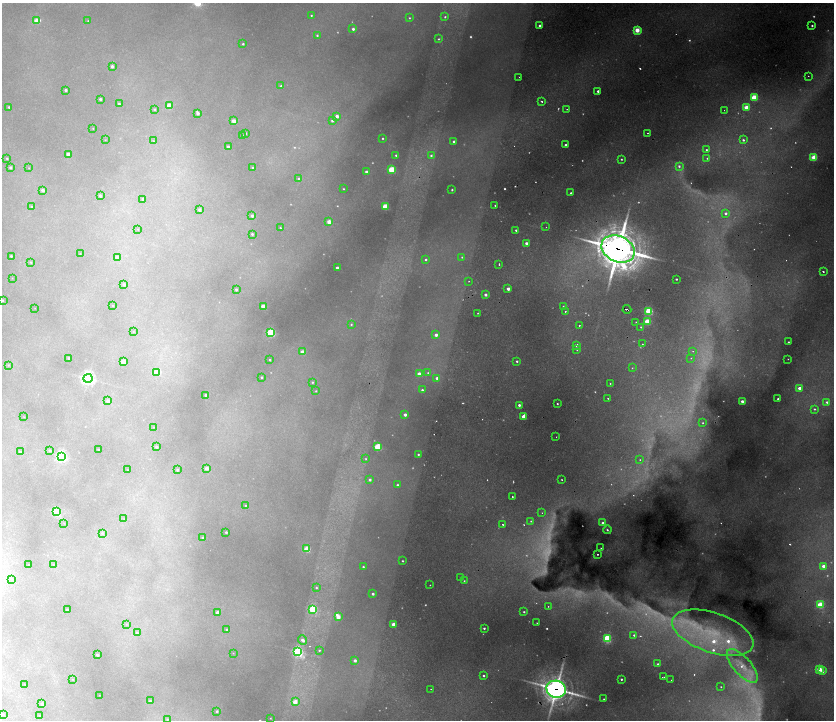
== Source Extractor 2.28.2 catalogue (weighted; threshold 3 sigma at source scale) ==
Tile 11 of 4 x 4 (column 3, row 3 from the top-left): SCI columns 3601-5264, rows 1436-2870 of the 7074 x 5741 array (HDU 1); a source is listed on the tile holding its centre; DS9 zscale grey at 2 x 2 block average (1 PNG px = mean of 2 x 2 image px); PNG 836 x 722 px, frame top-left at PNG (2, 3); each listed source drawn as its Kron ellipse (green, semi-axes under 4 px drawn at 4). Shown black and unused: <1% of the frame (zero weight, under 2 of 4 exposures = <1% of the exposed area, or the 3 px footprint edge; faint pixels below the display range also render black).
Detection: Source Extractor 2.28.2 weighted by HDU 2 'WHT'; one run over the whole footprint, this tile lists its part. Background 0.273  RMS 0.013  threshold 0.0592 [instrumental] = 3 sigma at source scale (4.5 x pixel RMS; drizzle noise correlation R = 1.50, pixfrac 1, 0.05/0.05 arcsec/px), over >= 5 px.
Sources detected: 346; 94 too faint to see at this stretch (2 x 2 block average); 9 cosmic-ray / hot-pixel residue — neither listed nor drawn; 1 coinciding with a brighter row at this scale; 4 inside a brighter listed object's ellipse — not listed separately; the other 238 listed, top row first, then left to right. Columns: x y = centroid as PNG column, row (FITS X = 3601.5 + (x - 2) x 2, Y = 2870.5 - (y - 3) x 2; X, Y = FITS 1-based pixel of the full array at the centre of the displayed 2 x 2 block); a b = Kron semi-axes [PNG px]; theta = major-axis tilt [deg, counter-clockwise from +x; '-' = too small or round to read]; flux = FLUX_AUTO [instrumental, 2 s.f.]
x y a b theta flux
311 15 3 3 - 3.6
445 17 3 2 - 4.4
409 18 3 3 - 3.4
37 21 3 3 - 82
88 21 2 2 - 2.2
540 26 2 2 - 15
812 26 2 2 - 5.6
353 29 2 2 - 11
637 30 3 3 - 99
317 35 3 3 - 5.4
438 39 3 3 - 3.9
243 44 2 2 - 4.5
112 66 2 2 - 12
808 76 2 2 - 2.8
519 77 2 2 - 1.3
281 86 3 2 - 5.8
66 90 2 2 - 10
598 91 2 2 - 13
754 97 3 3 - 190
100 99 2 2 - 8.4
542 101 2 2 - 15
119 104 2 2 - 5.9
169 106 3 3 - 69
9 107 2 2 - 3.8
746 107 3 3 - 89
154 109 3 3 - 4.8
567 109 2 2 - 2.4
724 110 2 2 - 1.3
198 113 3 2 - 16
337 116 2 2 - 20
234 121 2 2 - 44
332 121 2 2 - 7.9
93 128 2 2 - 1.3
246 133 2 2 - 3.4
647 133 2 2 - 5.7
242 135 2 2 - 2.1
383 138 2 2 - 3.5
105 140 2 2 - 1.2
743 140 3 3 - 7.7
153 141 3 3 - 2.6
454 141 2 2 - 7.2
566 145 2 2 - 12
228 147 2 2 - 12
706 150 3 3 - 4.1
68 154 2 2 - 27
396 155 2 2 - 4.9
431 155 3 3 - 7.5
814 157 3 3 - 130
7 158 2 2 - 3.6
707 158 2 2 - 5.8
621 159 3 2 - 4.1
679 166 4 3 - 9.5
10 168 2 2 - 9.5
29 168 2 2 - 1.2
253 168 3 2 - 6.9
392 170 3 3 - 180
366 172 2 2 - 15
299 179 2 2 - 7.5
343 189 2 2 - 2.9
43 190 3 2 - 15
452 190 2 2 - 4.5
571 193 2 2 - 6.3
100 196 2 2 - 8.3
143 199 2 2 - 7.8
495 205 2 2 - 3.2
31 207 3 3 - 3.4
385 207 3 3 - 150
199 210 2 2 - 8.3
726 213 3 3 - 13
252 216 3 3 - 11
329 222 3 3 - 51
546 227 2 2 - 3.4
280 228 2 2 - 2.5
138 229 2 2 - 1
516 230 2 2 - 5.4
252 234 2 2 - 5.5
526 243 2 2 - 18
618 249 17 12 -24 12000
80 254 2 2 - 1.8
11 256 2 2 - 4.1
117 257 3 2 - 18
462 257 3 3 - 4.3
426 260 2 2 - 5.4
31 262 3 2 - 2.2
499 264 2 2 - 5
337 268 2 2 - 10
823 271 2 2 - 5.1
12 278 2 2 - 0.94
676 279 2 2 - 5.4
469 281 2 2 - 1.8
124 284 2 2 - 7.6
236 289 2 2 - 5.1
508 289 2 2 - 21
485 295 3 2 - 12
2 300 2 2 - 3.7
113 306 2 2 - 1.6
563 306 2 2 - 2.8
263 307 3 3 - 54
35 308 2 2 - 0.66
627 309 4 2 - 24
565 311 2 2 - 7.9
649 311 3 3 - 280
478 313 2 2 - 2.1
636 322 2 2 - 3.9
647 322 3 3 - 140
351 324 4 3 - 4.7
579 325 2 2 - 5.2
641 327 3 2 - 3.7
133 332 3 2 - 1.6
271 332 3 3 - 340
436 335 3 2 - 18
788 342 2 2 - 3.7
642 344 2 2 - 3.9
576 345 2 2 - 25
577 349 3 3 - 4.4
693 351 3 2 - 3.1
302 352 3 3 - 39
69 358 2 2 - 7.2
691 358 3 3 - 3.7
788 359 2 2 - 1.5
270 360 2 2 - 4
517 361 2 2 - 6.2
124 362 3 2 - 57
8 365 3 3 - 2.4
632 368 3 2 - 2.7
156 372 3 3 - 44
428 373 4 3 - 5.2
419 374 2 2 - 36
261 377 2 2 - 3.9
88 378 4 4 - 770
437 378 3 3 - 10
312 382 3 3 - 3.6
610 383 2 2 - 2.3
799 388 3 2 - 30
422 390 3 3 - 6.4
316 391 2 2 - 2.7
206 395 2 2 - 10
608 398 2 2 - 3.6
778 399 2 2 - 9.3
108 401 2 2 - 18
742 401 2 2 - 17
827 402 3 3 - 9.5
557 404 2 2 - 3.7
519 405 2 2 - 11
814 409 3 3 - 6.7
405 415 2 2 - 18
523 416 3 2 - 38
24 417 2 2 - 0.86
703 423 3 3 - 3.8
154 427 2 2 - 0.81
556 437 2 2 - 1.6
156 447 2 2 - 6.8
378 447 3 3 - 210
98 450 2 2 - 3.2
50 451 3 2 - 4.9
20 452 3 3 - 5.5
418 454 2 2 - 5.3
61 456 4 3 - 570
366 459 2 2 - 2.6
640 460 2 2 - 2.7
207 468 2 2 - 24
128 470 2 2 - 1.3
177 470 2 2 - 4.3
370 480 2 2 - 9.5
562 480 2 2 - 2.5
397 485 2 2 - 6
512 497 2 2 - 8.8
245 505 2 2 - 2
56 512 3 3 - 230
542 513 2 2 - 2.8
124 519 3 2 - 1.5
531 521 3 2 - 3.2
64 523 3 2 - 1.3
603 523 3 3 - 17
503 524 2 2 - 2.7
607 530 4 3 - 6.7
226 532 2 2 - 6.3
102 533 3 3 - 3
203 538 2 2 - 15
601 548 2 2 - 2.2
307 549 3 3 - 130
597 554 2 2 - 4.3
403 561 2 2 - 4
29 565 2 2 - 1.5
53 565 2 2 - 1.2
823 566 2 2 - 36
363 567 2 2 - 4.1
461 578 3 2 - 4.2
11 579 4 3 - 5.1
464 581 2 2 - 4.7
430 585 2 2 - 1.6
316 588 3 3 - 3.4
373 594 2 2 - 9.7
820 605 3 3 - 180
548 606 2 2 - 2.5
313 609 3 3 - 300
67 610 2 2 - 8.9
217 612 2 2 - 17
524 612 2 2 - 4.7
338 617 3 3 - 52
537 623 2 2 - 2.1
126 624 3 3 - 1.9
393 624 2 2 - 49
484 628 2 2 - 5.5
227 629 3 3 - 4.3
137 633 3 3 - 3.9
713 633 42 20 -19 300
634 635 3 2 - 6.9
607 638 3 3 - 340
303 640 5 3 - 13
319 650 3 2 - 3.4
298 652 4 3 - 640
233 653 3 2 - 1.6
97 655 2 2 - 11
355 660 2 2 - 16
658 664 2 2 - 6.7
742 666 21 9 -48 73
819 669 3 3 - 78
822 671 4 3 - 19
483 676 2 2 - 6
663 677 3 2 - 3.5
73 679 2 2 - 1.2
621 679 2 2 - 5.9
671 680 2 2 - 1.2
25 684 2 2 - 0.67
721 687 2 2 - 2.2
431 689 2 2 - 1.5
556 689 10 8 -13 4300
99 695 2 2 - 0.69
604 699 2 2 - 3.2
150 701 3 3 - 5.3
295 702 3 2 - 50
42 704 2 2 - 13
217 711 2 2 - 6.6
3 714 3 3 - 4.2
40 716 2 2 - 2.1
270 718 2 2 - 1.6
167 719 3 3 - 2.7
Overlapping masked pixels (flux is a lower limit): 3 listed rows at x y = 618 249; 627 309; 556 689
Isophote crosses this tile's border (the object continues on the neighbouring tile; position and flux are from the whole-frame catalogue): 1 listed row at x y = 2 300
Diffuse or blended objects may show on this block-average render without a row.